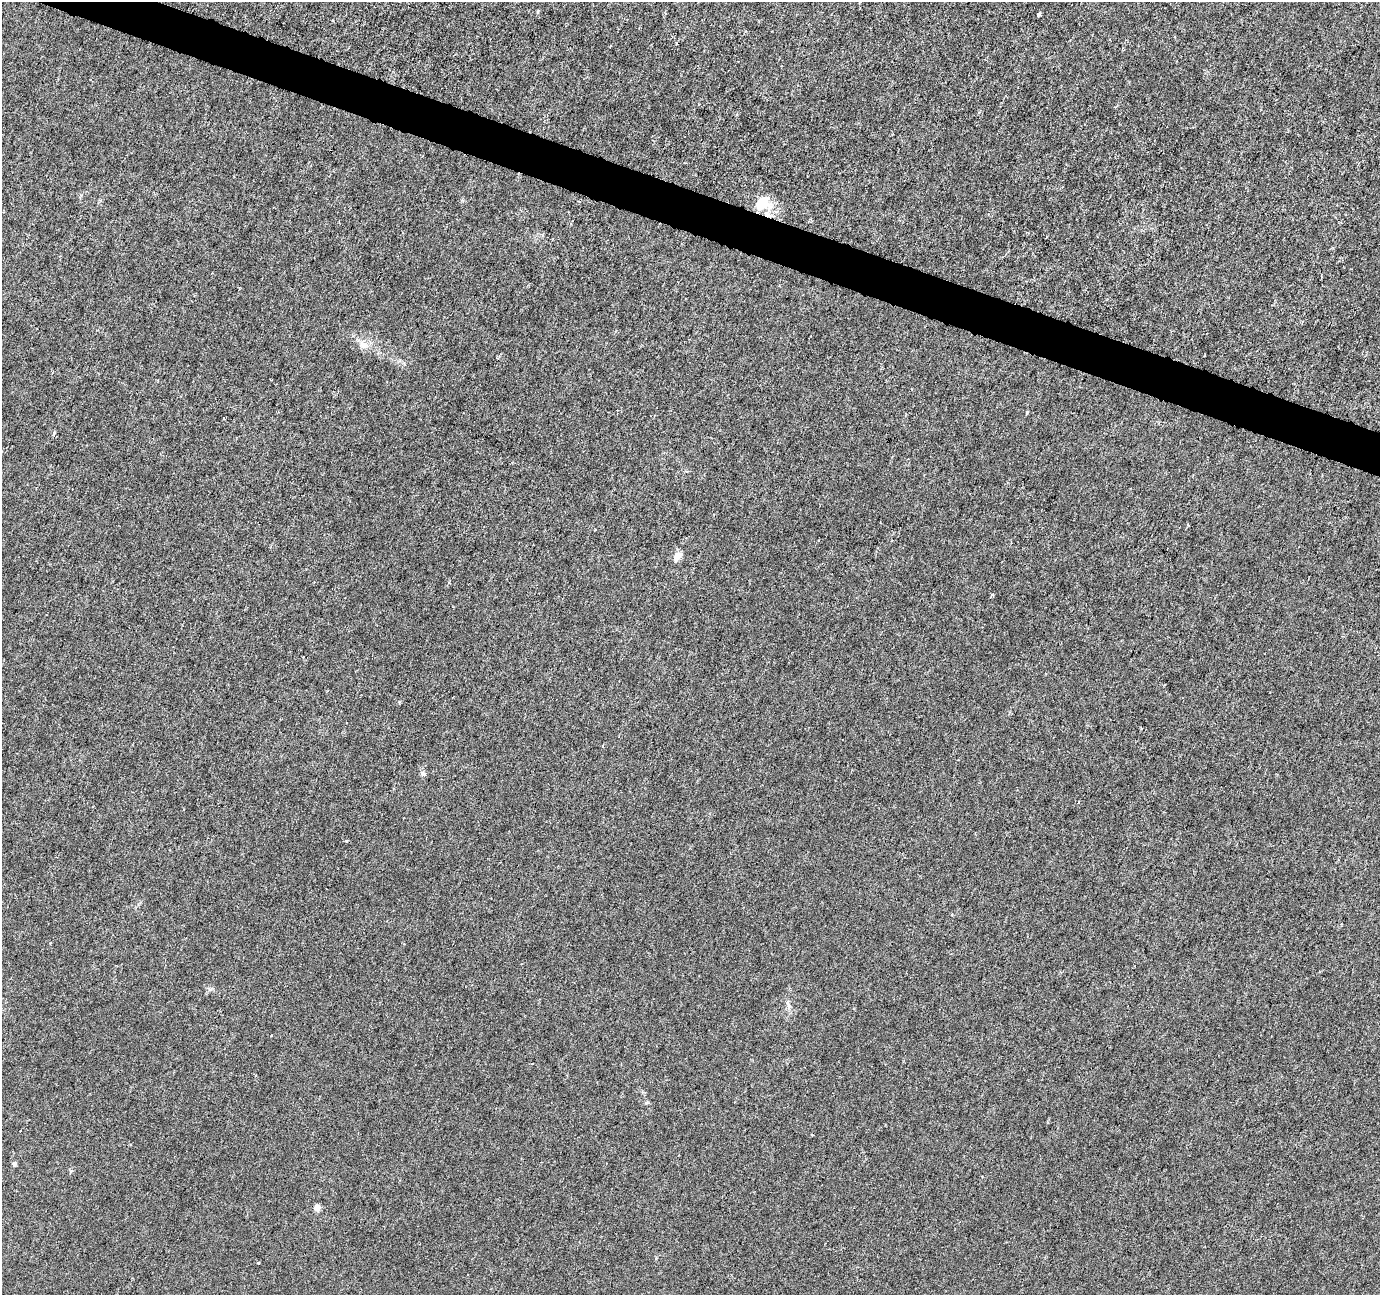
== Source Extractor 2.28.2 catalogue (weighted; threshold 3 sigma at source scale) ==
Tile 11 of 4 x 4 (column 3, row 3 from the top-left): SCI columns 2757-4134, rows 1505-2797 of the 5521 x 5659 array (HDU 1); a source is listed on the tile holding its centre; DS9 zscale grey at full resolution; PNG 1382 x 1297 px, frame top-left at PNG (2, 2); no overlay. Shown black and unused: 3% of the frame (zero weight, under 3 of 6 exposures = <1% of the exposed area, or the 3 px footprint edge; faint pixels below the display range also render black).
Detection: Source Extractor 2.28.2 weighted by HDU 2 'WHT'; one run over the whole footprint, this tile lists its part. Background -9.02e-05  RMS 0.0012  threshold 0.00505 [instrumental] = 3 sigma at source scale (4.09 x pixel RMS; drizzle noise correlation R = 1.36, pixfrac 0.8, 0.0396/0.0396 arcsec/px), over >= 5 px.
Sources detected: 13; all 13 listed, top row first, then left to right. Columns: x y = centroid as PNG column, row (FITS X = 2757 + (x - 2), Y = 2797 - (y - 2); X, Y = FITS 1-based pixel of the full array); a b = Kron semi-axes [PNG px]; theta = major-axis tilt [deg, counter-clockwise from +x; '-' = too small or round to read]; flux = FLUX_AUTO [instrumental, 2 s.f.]
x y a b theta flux
1039 14 4 3 - 0.25
762 203 17 12 37 2.8
363 345 14 8 -53 0.8
1026 413 6 3 71 0.13
677 556 9 7 54 1.1
992 595 5 3 - 0.16
424 774 8 3 -19 0.18
347 841 3 3 - 0.18
788 1004 11 3 -64 0.31
812 1135 3 3 - 0.095
14 1164 6 6 - 0.24
317 1207 5 4 - 1.4
258 1263 3 3 - 0.17
Unlisted compact peaks at least as high as the median listed source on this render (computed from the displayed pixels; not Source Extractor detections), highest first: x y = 54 433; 646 1103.